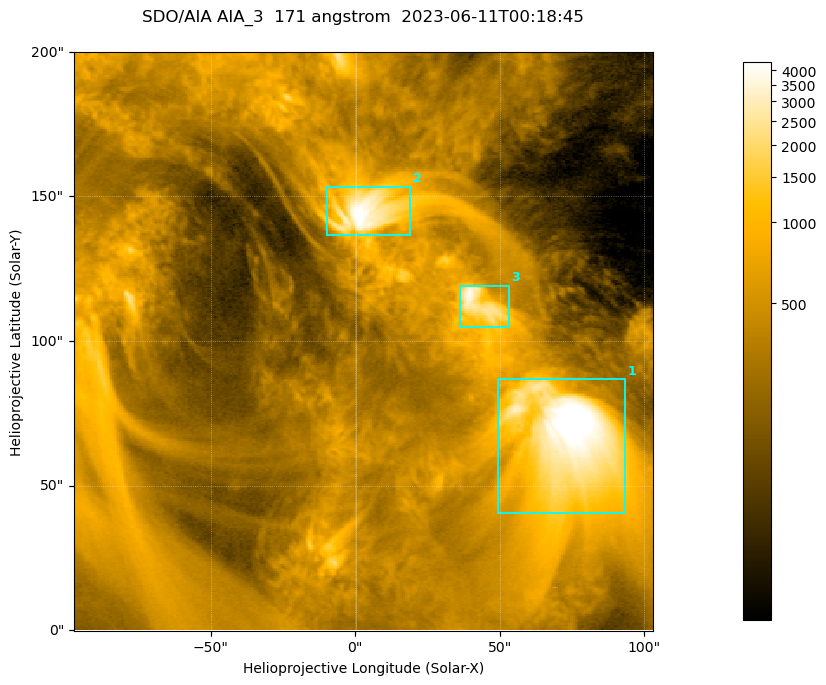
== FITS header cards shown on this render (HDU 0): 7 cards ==
TELESCOP= 'SDO/AIA '           / For AIA: SDO/AIA
INSTRUME= 'AIA_3   '           / For AIA: AIA_ATA1, AIA_ATA2, AIA_ATA3 or AIA_AT
WAVELNTH=                  171 / [angstrom] Wavelength
WAVEUNIT= 'angstrom'           / Wavelength unit: angstrom
DATE-OBS= '2023-06-11T00:18:45.352' / [ISO] Date when observation started; ISO 8
CTYPE1  = 'HPLN-TAN'           / CTYPE1; Typically HPLN
CTYPE2  = 'HPLT-TAN'           / CTYPE2; Typically HPLT

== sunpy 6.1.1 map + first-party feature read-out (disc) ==
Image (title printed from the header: SDO/AIA AIA_3  171 angstrom  2023-06-11T00:18:45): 334 x 334 px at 0.599 arcsec/px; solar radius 945 arcsec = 1577 px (partial field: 1.4% of the solar disc is inside the frame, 100% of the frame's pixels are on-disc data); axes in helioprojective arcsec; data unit not stated in the header (colour bar unlabelled)
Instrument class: DISC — disc imager (sunpy class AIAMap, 171 A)
Bright regions (active regions / flare kernels): reference = the on-disc median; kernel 3 px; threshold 5 sigma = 1086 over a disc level ~360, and >= 1.15x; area >= 111 px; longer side >= 4 px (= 2.4 arcsec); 3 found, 3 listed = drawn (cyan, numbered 1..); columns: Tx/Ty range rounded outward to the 2 arcsec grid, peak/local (2 s.f.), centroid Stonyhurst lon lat
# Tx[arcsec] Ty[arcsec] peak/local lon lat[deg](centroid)
1 48..94 40..88 15 +4 +4
2 -10..20 136..154 12 +0 +9
3 36..54 104..120 10 +3 +7